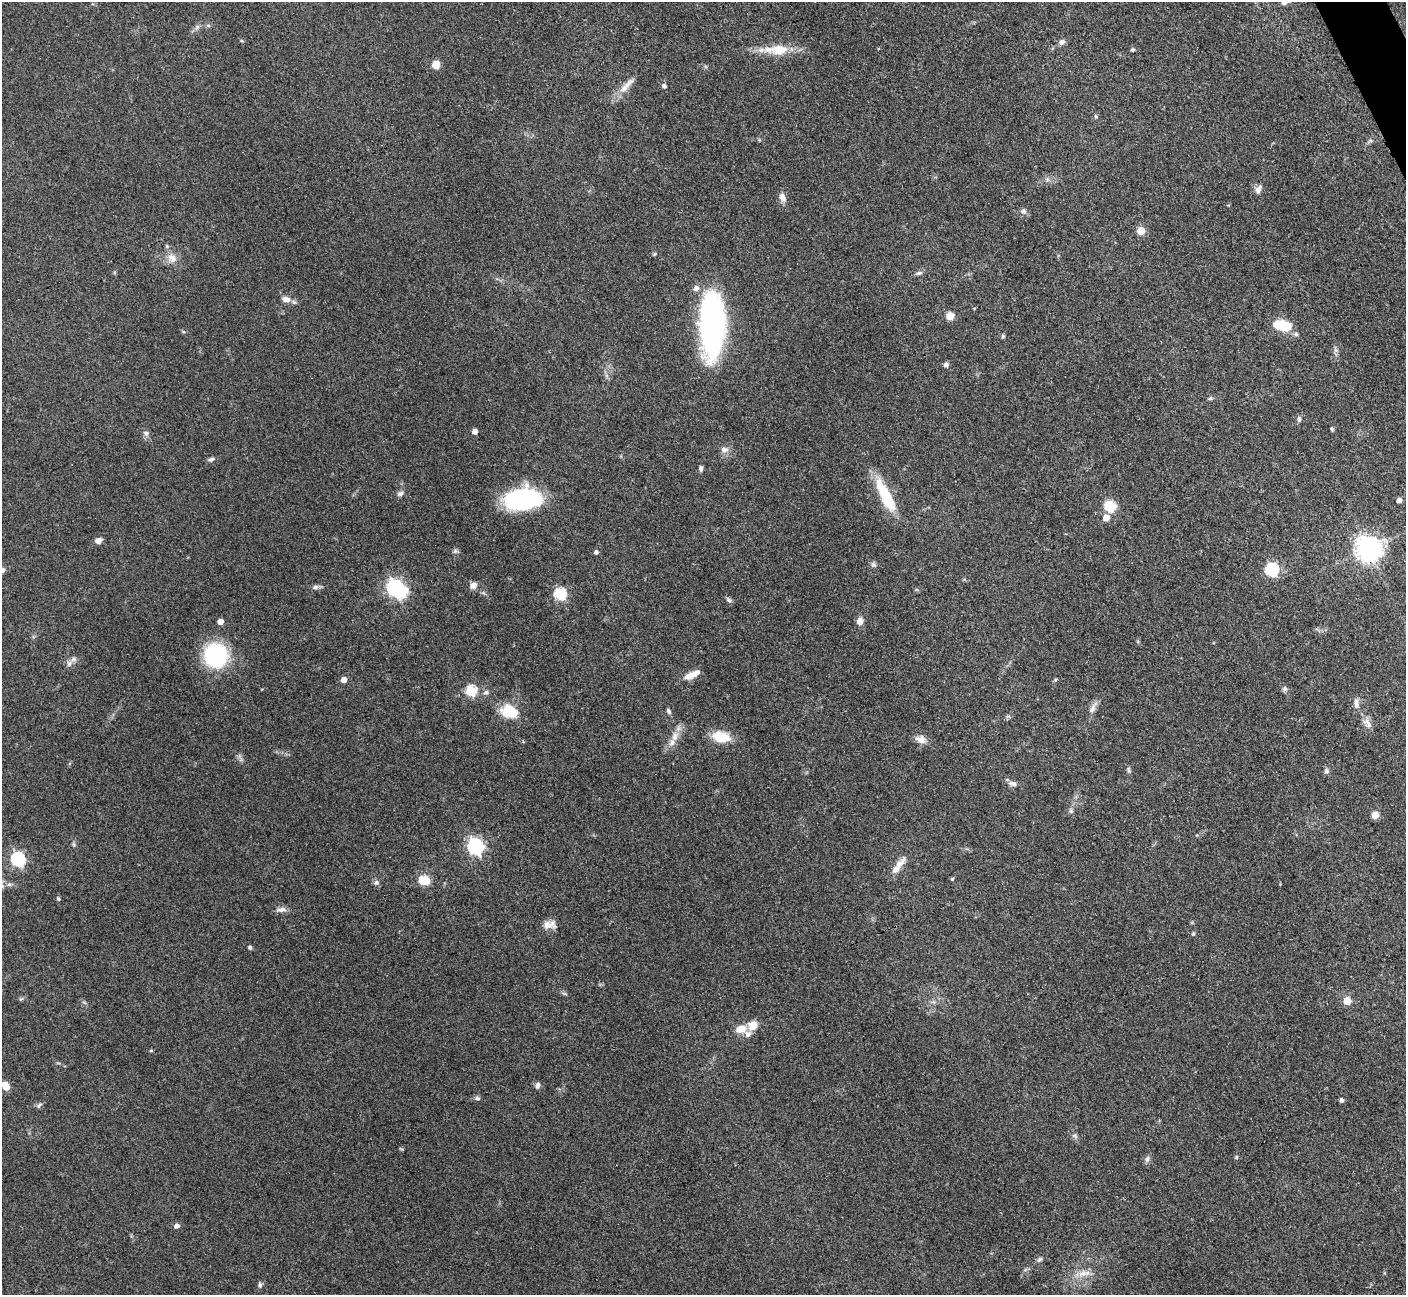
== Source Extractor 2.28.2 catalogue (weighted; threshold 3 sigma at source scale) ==
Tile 10 of 4 x 4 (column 2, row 3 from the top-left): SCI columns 1421-2824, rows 1594-2886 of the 5648 x 5638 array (HDU 1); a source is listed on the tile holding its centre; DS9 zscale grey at full resolution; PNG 1408 x 1297 px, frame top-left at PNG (2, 2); no overlay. Shown black and unused: <1% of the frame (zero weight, under 3 of 4 exposures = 2% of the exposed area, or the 3 px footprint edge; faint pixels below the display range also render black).
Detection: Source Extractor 2.28.2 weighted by HDU 2 'WHT'; one run over the whole footprint, this tile lists its part. Background 0.093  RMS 0.0063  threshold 0.0282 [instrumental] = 3 sigma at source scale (4.5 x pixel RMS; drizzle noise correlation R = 1.50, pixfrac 1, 0.05/0.05 arcsec/px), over >= 5 px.
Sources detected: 109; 1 inside a brighter object's white glare — not listed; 6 inside a brighter listed object's ellipse — not listed separately; the other 102 listed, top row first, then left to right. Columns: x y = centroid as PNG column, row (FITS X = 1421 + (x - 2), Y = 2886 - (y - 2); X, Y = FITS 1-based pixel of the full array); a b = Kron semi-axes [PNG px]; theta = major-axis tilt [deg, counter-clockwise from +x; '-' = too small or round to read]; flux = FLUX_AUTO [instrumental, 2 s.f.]
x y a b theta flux
197 27 10 5 55 1.8
241 41 6 4 -20 0.77
1062 42 9 6 35 2.5
779 50 29 15 2 15
1133 50 5 5 - 1
436 65 11 9 -80 4.7
626 85 30 8 48 7.4
664 86 5 4 - 2
1096 116 6 4 -47 0.86
1258 189 13 7 63 3.2
782 197 11 7 -64 3.9
1023 211 9 7 -24 2.1
1141 231 5 5 - 15
654 254 5 4 - 0.7
172 258 15 12 -30 6.4
919 273 9 5 16 1.6
696 288 6 6 - 2.9
286 299 11 8 -13 4.4
950 316 8 7 - 6.2
1282 325 19 10 -10 17
712 327 57 21 -90 190
1003 336 6 4 -88 1
1335 350 7 4 -71 1.5
946 365 6 6 - 2
1210 398 6 5 - 1
1299 419 9 5 89 1.5
1332 429 6 4 -73 0.89
475 431 4 4 - 4.2
146 433 8 7 - 2
724 450 10 8 -2 3.3
211 459 9 5 9 1.8
701 468 7 5 -89 1.5
400 494 9 6 25 2
885 495 45 12 -63 26
521 499 31 18 7 95
1399 500 5 5 - 3.1
1110 506 6 6 - 49
1106 518 5 5 - 7.1
98 540 8 6 26 3.3
1368 548 9 8 - 630
455 551 6 6 - 1.3
596 552 4 4 - 1.8
873 564 8 6 -27 1.5
1272 570 6 6 - 81
473 585 9 7 31 3.8
315 587 9 6 10 1.9
395 588 7 6 - 190
560 594 6 6 - 58
729 600 8 6 -23 1.4
220 621 5 4 - 5.3
860 621 8 7 - 3.9
216 655 21 20 - 69
69 663 12 7 53 2.8
694 674 14 8 30 5.2
344 680 5 5 - 5.3
1285 689 7 7 - 1.5
471 691 6 6 - 45
486 692 8 6 38 1.8
1356 703 14 6 -84 3.2
1093 708 20 7 60 3.9
509 711 22 16 -21 17
668 711 8 5 -64 1.4
1367 723 18 8 -59 4.6
675 736 15 9 78 5.9
721 737 17 11 -10 17
921 739 14 10 -10 4.7
1129 770 9 5 -59 1.3
1326 771 7 6 - 1.8
1013 784 12 7 -17 2.8
1071 811 7 6 - 1.5
1375 815 7 7 - 4.5
74 844 7 5 -61 1
475 846 7 7 - 160
18 859 7 6 - 110
901 862 22 8 47 5.4
952 879 4 4 - 0.7
424 880 8 5 0 32
376 883 8 6 32 1.7
9 884 6 5 - 1.4
58 899 5 4 - 1
281 909 15 6 5 3.2
549 925 17 9 1 5.3
1193 934 5 5 - 0.83
250 947 4 4 - 1.4
564 993 7 4 -19 0.98
21 999 7 4 19 0.93
1347 1001 5 5 - 13
753 1025 12 11 - 6.8
741 1029 11 7 11 8.8
151 1050 5 3 - 0.64
6 1086 8 5 -57 12
537 1086 8 6 81 2
477 1098 7 5 -34 1.4
1342 1100 5 4 - 1.8
39 1105 9 6 41 1.5
1075 1136 9 6 -33 1.8
1236 1157 5 4 - 0.78
1147 1159 9 6 80 1.9
177 1226 5 5 - 2.9
1039 1259 9 5 45 1.6
1084 1273 20 9 9 7.1
260 1285 8 5 90 1.4
Overlapping masked pixels (flux is a lower limit): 1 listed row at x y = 1368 548